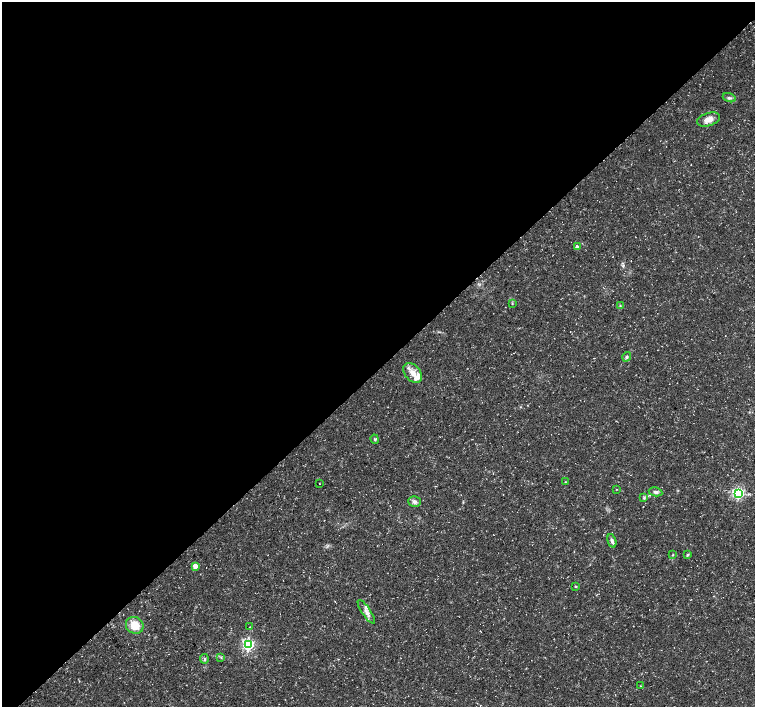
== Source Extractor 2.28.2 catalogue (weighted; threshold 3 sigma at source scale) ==
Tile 2 of 4 x 4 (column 2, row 1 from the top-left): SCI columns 1512-3016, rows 4450-5859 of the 6028 x 6015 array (HDU 1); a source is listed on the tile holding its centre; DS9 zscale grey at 2 x 2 block average (1 PNG px = mean of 2 x 2 image px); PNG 757 x 709 px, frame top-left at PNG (2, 2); each listed source drawn as its Kron ellipse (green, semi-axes under 4 px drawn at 4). Shown black and unused: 52% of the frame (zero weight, under 3 of 5 exposures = <1% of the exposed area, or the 3 px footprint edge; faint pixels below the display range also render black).
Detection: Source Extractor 2.28.2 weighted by HDU 2 'WHT'; one run over the whole footprint, this tile lists its part. Background 0.0414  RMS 0.0028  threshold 0.0125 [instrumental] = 3 sigma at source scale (4.5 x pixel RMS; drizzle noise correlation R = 1.50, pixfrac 1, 0.0396/0.0396 arcsec/px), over >= 5 px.
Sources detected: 30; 3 inside a brighter listed object's ellipse — not listed separately; the other 27 listed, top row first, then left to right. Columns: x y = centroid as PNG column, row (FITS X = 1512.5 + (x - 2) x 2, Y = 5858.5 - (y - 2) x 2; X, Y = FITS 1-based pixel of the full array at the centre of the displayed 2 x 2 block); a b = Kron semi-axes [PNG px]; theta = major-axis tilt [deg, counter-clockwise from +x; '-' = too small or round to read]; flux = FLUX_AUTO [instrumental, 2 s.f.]
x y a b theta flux
729 98 7 3 -18 1.5
708 119 12 6 17 5.8
577 247 3 3 - 3.1
512 303 3 2 - 0.52
620 306 3 3 - 0.5
627 357 5 4 - 1.2
413 373 11 7 -49 6.2
375 439 5 3 - 0.76
565 482 3 2 - 0.4
320 484 2 2 - 0.34
616 489 2 2 - 0.3
655 492 7 4 -11 1.9
738 493 4 4 - 96
644 498 4 3 - 0.89
414 502 6 5 - 2.2
612 541 7 4 -75 2
673 555 3 2 - 0.47
687 555 4 3 - 0.74
195 566 3 3 - 7.8
576 586 3 3 - 0.6
366 612 14 4 -56 3.5
135 625 9 8 - 12
250 627 3 2 - 0.34
248 644 4 4 - 120
221 657 3 3 - 0.71
204 659 5 3 - 1.1
640 686 2 2 - 0.37
Diffuse or blended objects may show on this block-average render without a row.